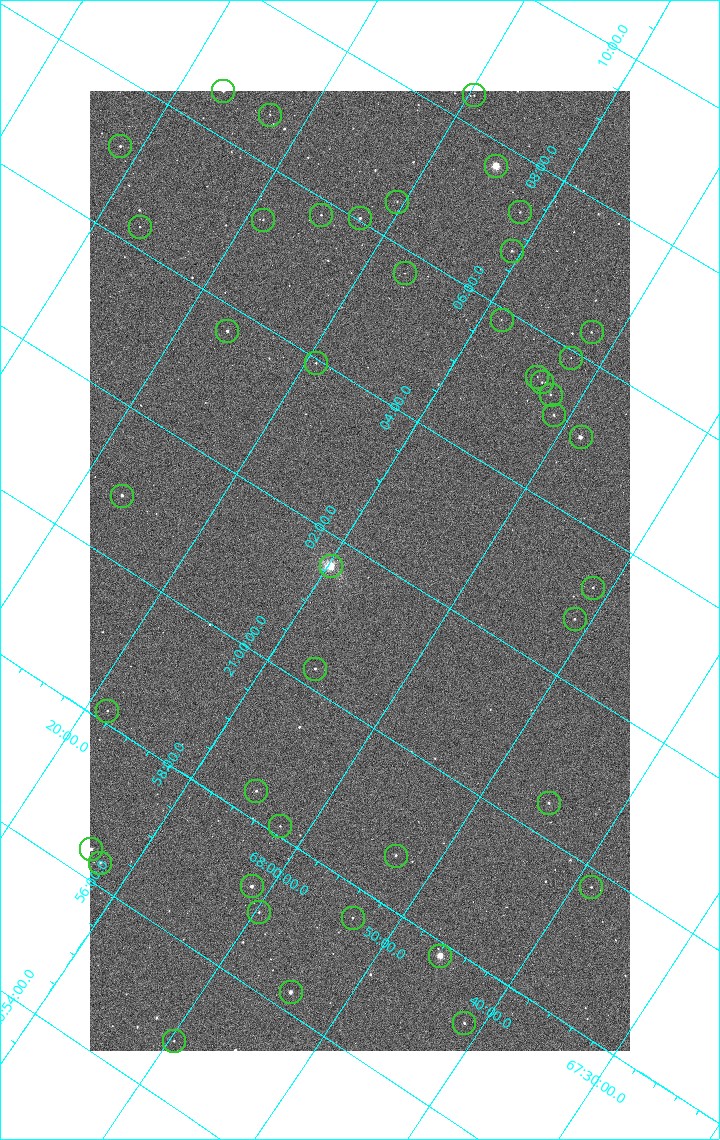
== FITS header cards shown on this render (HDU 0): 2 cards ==
NAXIS1  =                 1080 / length of data axis 1
NAXIS2  =                 1920 / length of data axis 2

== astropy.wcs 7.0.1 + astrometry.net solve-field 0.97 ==
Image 1080 x 1920 px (HDU 0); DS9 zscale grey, zoomed out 1/2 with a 90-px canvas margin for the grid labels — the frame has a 2x2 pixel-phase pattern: the four 2x2 pixel phases sit at different levels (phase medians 816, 733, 701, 813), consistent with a one-shot-colour (mosaic) sensor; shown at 1/2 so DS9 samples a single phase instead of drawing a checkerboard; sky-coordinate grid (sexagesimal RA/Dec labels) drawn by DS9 from the SOLVED WCS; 43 Tycho-2 reference stars matched to detected sources circled (green)
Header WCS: RA---TAN/DEC--TAN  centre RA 21:01:47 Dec +68:08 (315.44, +68.13 deg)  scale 2.37 arcsec/px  FOV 42.7' x 76.0'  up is +58 deg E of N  parity flipped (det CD > 0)
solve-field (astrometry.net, Tycho-2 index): VERIFIED the header's WCS against the Tycho-2 star catalogue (verified at 4 index scales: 6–43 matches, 0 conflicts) and refined it, rather than solving blind
Solved WCS: RA---TAN-SIP/DEC--TAN-SIP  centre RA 21:01:47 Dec +68:08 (315.44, +68.13 deg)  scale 2.37 arcsec/px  FOV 42.7' x 76.0'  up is +58 deg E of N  parity flipped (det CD > 0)
The solver's refit moves the header's centre by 0.43 arcsec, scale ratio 1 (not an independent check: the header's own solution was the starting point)
Tycho-2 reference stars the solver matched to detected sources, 43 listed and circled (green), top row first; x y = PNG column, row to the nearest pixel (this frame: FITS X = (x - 90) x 2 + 1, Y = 1920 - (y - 91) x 2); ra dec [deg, ICRS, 3 dp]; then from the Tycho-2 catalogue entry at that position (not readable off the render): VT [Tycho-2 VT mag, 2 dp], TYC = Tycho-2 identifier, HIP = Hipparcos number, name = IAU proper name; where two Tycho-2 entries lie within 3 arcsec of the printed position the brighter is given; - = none
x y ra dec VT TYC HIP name
223 91 316.648 +68.613 10.15 4460-2248-1 - -
474 96 317.097 +68.326 12.13 4460-1569-1 - -
270 115 316.662 +68.544 12.10 4460-1999-1 - -
120 146 316.282 +68.691 11.40 4460-1398-1 - -
496 166 316.920 +68.254 6.89 4460-1485-1 104291 -
397 202 316.630 +68.341 12.23 4460-2165-1 - -
520 212 316.824 +68.195 12.03 4460-2105-1 - -
321 216 316.448 +68.418 11.65 4460-814-1 - -
360 218 316.511 +68.372 10.44 4460-2738-1 - -
263 220 316.324 +68.480 12.16 4460-1671-1 - -
140 227 316.071 +68.613 11.75 4460-1488-1 - -
512 251 316.691 +68.178 11.28 4460-1909-1 - -
404 274 316.425 +68.284 12.70 4460-2145-1 - -
502 320 316.464 +68.143 11.77 4460-2321-1 - -
227 332 315.917 +68.443 10.19 4460-1680-1 - -
592 332 316.591 +68.033 11.95 4460-2416-1 - -
571 358 316.477 +68.038 12.46 4460-2785-1 - -
316 364 315.987 +68.322 11.90 4460-2361-1 - -
537 377 316.357 +68.063 12.29 4460-2850-1 - -
542 382 316.349 +68.054 11.93 4460-2609-1 - -
550 395 316.328 +68.036 11.59 4460-2365-1 - -
554 416 316.271 +68.018 11.61 4460-2961-1 - -
580 438 316.255 +67.973 9.08 4460-2805-1 - -
122 496 315.215 +68.445 10.29 4460-1024-1 103702 -
330 566 315.404 +68.163 7.47 4460-3015-1 103763 -
592 588 315.828 +67.855 11.87 4460-1159-1 - -
574 620 315.701 +67.853 12.04 4460-625-1 - -
315 669 315.066 +68.108 10.95 4460-2532-1 - -
107 711 314.540 +68.308 11.36 4460-2154-1 - -
256 791 314.591 +68.085 11.00 4460-2803-1 - -
548 804 315.110 +67.753 11.14 4460-916-1 - -
280 826 314.532 +68.033 11.56 4460-2620-1 - -
91 850 314.097 +68.225 10.20 4460-1961-1 - -
396 856 314.667 +67.885 11.35 4460-2993-1 - -
100 863 314.074 +68.205 11.41 4460-2919-1 - -
252 886 314.300 +68.022 9.99 4460-2439-1 - -
591 888 314.944 +67.645 11.47 4460-889-1 - -
259 912 314.237 +67.995 11.75 4460-2555-1 - -
352 918 314.402 +67.887 11.84 4460-2994-1 - -
440 956 314.458 +67.763 7.88 4460-157-1 103474 -
290 992 314.064 +67.902 9.77 4460-2985-1 - -
464 1024 314.309 +67.688 11.63 4460-910-1 - -
174 1042 313.694 +67.994 12.65 4460-2801-1 - -